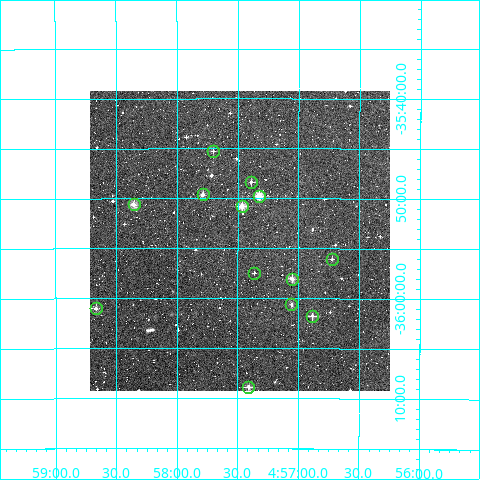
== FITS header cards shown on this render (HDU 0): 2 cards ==
NAXIS1  =                  300
NAXIS2  =                  300

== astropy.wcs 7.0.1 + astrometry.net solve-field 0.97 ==
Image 300 x 300 px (HDU 0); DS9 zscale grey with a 90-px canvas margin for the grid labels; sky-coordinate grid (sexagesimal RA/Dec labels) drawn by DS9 from the SOLVED WCS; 13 Tycho-2 reference stars matched to detected sources circled (green)
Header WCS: RA---TAN/DEC--TAN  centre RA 04:57:29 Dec -35:54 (74.37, -35.90 deg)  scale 6 arcsec/px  FOV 30.0' x 30.0'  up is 0 deg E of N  parity normal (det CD < 0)
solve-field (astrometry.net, Tycho-2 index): VERIFIED the header's WCS against the Tycho-2 star catalogue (verified at 2 index scales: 9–13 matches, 0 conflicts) and refined it, rather than solving blind
Solved WCS: RA---TAN-SIP/DEC--TAN-SIP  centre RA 04:57:29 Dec -35:54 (74.37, -35.90 deg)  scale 6 arcsec/px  FOV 30.0' x 30.0'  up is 0 deg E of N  parity normal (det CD < 0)
The solver's refit moves the header's centre by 2 arcsec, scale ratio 0.9994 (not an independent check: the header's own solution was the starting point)
Tycho-2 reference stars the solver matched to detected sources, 13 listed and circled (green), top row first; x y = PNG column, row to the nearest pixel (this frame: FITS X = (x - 90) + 1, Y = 300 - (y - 91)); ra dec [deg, ICRS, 3 dp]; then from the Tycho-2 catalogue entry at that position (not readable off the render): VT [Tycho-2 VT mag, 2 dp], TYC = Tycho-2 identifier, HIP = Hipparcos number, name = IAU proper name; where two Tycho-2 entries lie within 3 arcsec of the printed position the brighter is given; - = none
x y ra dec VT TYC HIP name
213 151 74.425 -35.754 12.66 7052-1013-1 - -
251 182 74.348 -35.806 11.81 7052-1376-1 - -
203 194 74.447 -35.827 11.13 7052-1404-1 - -
259 196 74.331 -35.829 9.60 7052-1660-1 - -
134 204 74.589 -35.844 10.17 7052-1309-1 - -
242 206 74.366 -35.846 10.25 7052-1570-1 - -
332 259 74.181 -35.935 12.05 7052-1379-1 - -
254 273 74.341 -35.958 13.16 7052-1510-1 - -
292 279 74.263 -35.967 10.94 7052-1590-1 - -
291 304 74.264 -36.010 11.32 7052-1596-1 - -
96 308 74.667 -36.017 11.11 7052-175-1 - -
312 316 74.221 -36.029 11.43 7052-1438-1 - -
248 387 74.352 -36.148 10.80 7052-1589-1 - -